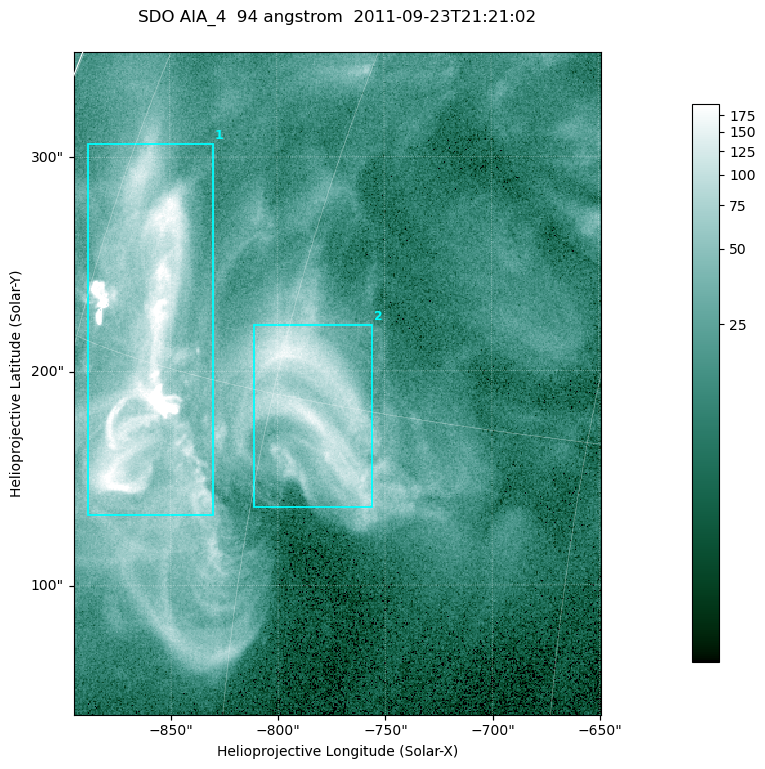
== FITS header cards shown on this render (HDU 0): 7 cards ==
TELESCOP= 'SDO     '           /
INSTRUME= 'AIA_4   '           /
WAVELNTH=                   94 /
WAVEUNIT= 'angstrom'           /
DATE-OBS= '2011-09-23T21:21:02.12' /
CTYPE1  = 'HPLN-TAN'           /
CTYPE2  = 'HPLT-TAN'           /

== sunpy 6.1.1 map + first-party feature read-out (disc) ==
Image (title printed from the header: SDO AIA_4  94 angstrom  2011-09-23T21:21:02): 410 x 515 px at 0.6 arcsec/px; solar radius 957 arcsec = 1594 px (partial field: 2.6% of the solar disc is inside the frame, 100% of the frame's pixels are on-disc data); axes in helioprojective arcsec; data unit not stated in the header (colour bar unlabelled)
Pointing: header CRPIX1/2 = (2058.48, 2043.05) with CRVAL1/2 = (0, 0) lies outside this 410 x 515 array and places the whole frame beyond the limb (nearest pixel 1.41 R_sun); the SolarSoft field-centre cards XCEN/YCEN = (-772.1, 194.2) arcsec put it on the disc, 1308 arcsec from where CRPIX/CRVAL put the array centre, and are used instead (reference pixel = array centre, CRVAL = XCEN/YCEN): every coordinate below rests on XCEN/YCEN
Orientation: roll -0.138 deg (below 1 deg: not rotated)
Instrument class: DISC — disc imager (sunpy class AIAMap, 94 A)
Bright regions (active regions / flare kernels): reference = the on-disc median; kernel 3 px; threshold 5 sigma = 65.1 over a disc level ~15.9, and >= 1.15x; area >= 211 px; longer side >= 5 px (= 3 arcsec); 2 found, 2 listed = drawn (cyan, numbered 1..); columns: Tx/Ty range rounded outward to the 2 arcsec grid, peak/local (2 s.f.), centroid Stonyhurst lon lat
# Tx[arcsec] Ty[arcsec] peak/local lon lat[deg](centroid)
1 -890..-830 132..308 144 -69 +15
2 -812..-756 136..222 11 -58 +15